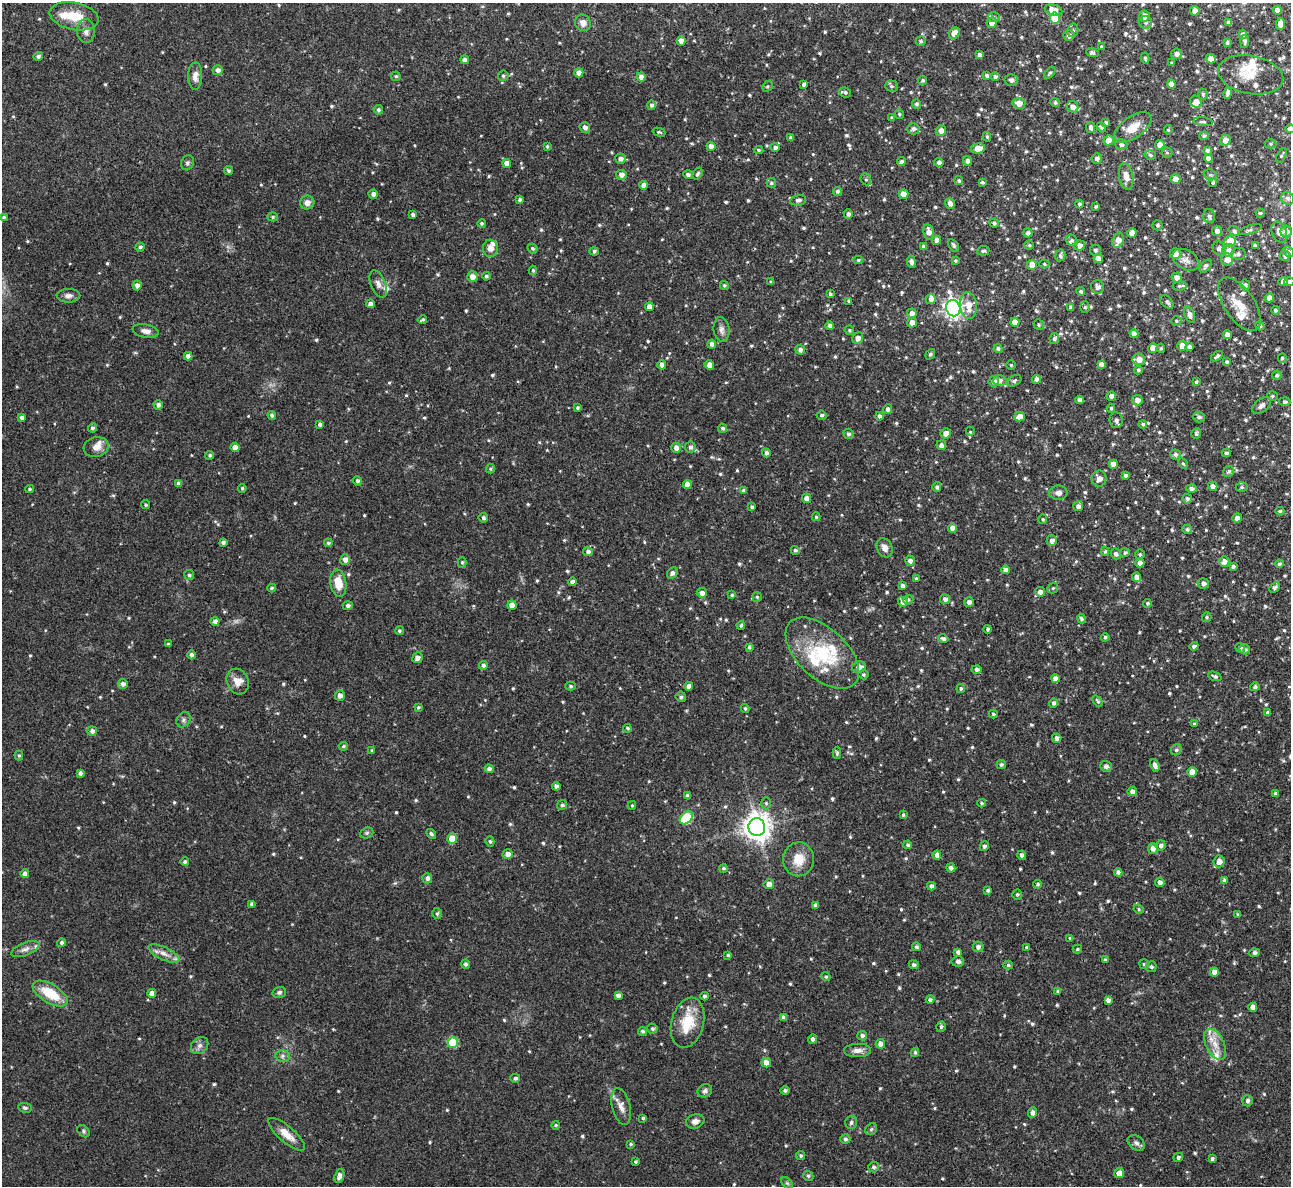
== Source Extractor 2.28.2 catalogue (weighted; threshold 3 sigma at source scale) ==
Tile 10 of 4 x 4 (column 2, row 3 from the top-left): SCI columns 1291-2579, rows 1328-2511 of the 5158 x 5143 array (HDU 1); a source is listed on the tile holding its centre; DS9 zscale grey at full resolution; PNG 1293 x 1188 px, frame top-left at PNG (2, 3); each listed source drawn as its Kron ellipse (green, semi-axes under 4 px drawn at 4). Shown black and unused: <1% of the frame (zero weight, under 3 of 4 exposures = <1% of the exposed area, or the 3 px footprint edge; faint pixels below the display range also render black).
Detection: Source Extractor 2.28.2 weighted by HDU 2 'WHT'; one run over the whole footprint, this tile lists its part. Background 0.072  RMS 0.0054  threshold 0.0245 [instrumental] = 3 sigma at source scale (4.5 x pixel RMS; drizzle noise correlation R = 1.50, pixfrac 1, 0.05/0.05 arcsec/px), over >= 5 px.
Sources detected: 854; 1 too faint to see at this stretch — neither listed nor drawn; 25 inside a brighter listed object's ellipse — not listed separately; of the other 828, all 500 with FLUX_AUTO >= 0.811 (the completeness limit of this list) listed and drawn (328 fainter detections not listed), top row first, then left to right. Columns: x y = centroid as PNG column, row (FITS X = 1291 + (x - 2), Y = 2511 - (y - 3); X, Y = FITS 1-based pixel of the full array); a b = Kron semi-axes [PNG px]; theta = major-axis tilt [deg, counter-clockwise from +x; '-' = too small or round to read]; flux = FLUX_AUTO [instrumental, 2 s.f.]
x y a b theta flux
1054 10 9 5 -15 6
1278 10 4 4 - 2.9
1195 11 5 4 - 4
74 16 25 13 -11 13
1144 16 5 5 - 3.9
994 17 6 5 - 1.1
1055 18 5 5 - 11
583 23 8 7 - 3.2
992 23 5 5 - 3.9
1146 23 6 6 - 1.6
1229 23 4 4 - 2.5
1280 24 6 4 87 4.7
1073 30 7 5 77 1.1
86 31 12 9 -87 3.2
954 33 6 5 - 5.1
1243 34 4 4 - 2.5
1069 36 6 5 - 2.1
681 41 4 4 - 3.1
921 41 5 5 - 1
1245 41 6 4 85 1.4
1227 43 4 3 - 1
1102 47 3 3 - 0.98
1092 52 6 4 -16 1.2
1176 54 5 5 - 2.3
979 55 4 4 - 2.2
38 56 5 4 - 1.4
1145 58 5 4 - 0.87
1211 59 5 4 - 2.7
465 60 4 4 - 2.1
1172 63 3 3 - 0.95
218 70 5 5 - 2.5
579 73 4 4 - 3.3
1050 73 7 4 51 0.95
1251 75 33 19 -11 13
195 76 14 7 89 4
396 76 5 4 - 0.87
503 76 5 5 - 1.1
987 76 4 4 - 1.3
641 77 4 4 - 2.7
995 77 5 4 - 1.4
923 80 5 4 - 1.1
1011 80 6 6 - 2.2
804 84 4 3 - 1.5
1171 84 4 4 - 3.7
767 86 6 5 - 0.82
891 86 6 5 - 1.1
845 92 6 5 - 1.2
1228 93 6 4 76 2.2
1203 94 5 4 - 0.84
1055 102 5 4 - 1.2
1196 102 6 5 - 3.4
1019 103 6 5 - 4
917 104 5 4 - 1.2
651 105 4 4 - 1.4
1073 107 6 5 - 2.9
378 110 5 4 - 1.3
899 114 5 4 - 0.93
892 118 4 4 - 1
1203 122 10 4 -6 1.1
1106 123 4 4 - 1.3
585 127 5 5 - 2.1
1091 127 5 4 - 2.1
1101 127 5 4 - 1.1
1133 127 21 11 35 8.5
913 129 6 5 - 1.8
1290 129 5 4 - 1.8
941 130 5 5 - 3.3
1168 130 5 4 - 0.82
659 132 6 4 -15 0.87
1204 136 5 4 - 1.2
987 137 5 4 - 0.92
791 138 3 3 - 1.2
1108 140 5 5 - 5.9
1225 140 5 5 - 3.8
1121 144 6 5 - 1.7
1270 144 6 4 0 0.83
1160 145 5 5 - 3.5
547 146 3 3 - 0.82
711 146 5 4 - 3.4
775 147 4 4 - 1.8
978 148 7 5 7 5.2
759 150 5 4 - 0.96
1207 150 4 4 - 1.6
1167 153 5 5 - 0.92
1150 155 6 4 -17 1.3
1281 155 8 4 60 0.98
1097 158 5 5 - 1.9
1208 158 4 4 - 2.5
621 159 5 5 - 2.2
968 161 4 4 - 2.1
901 162 4 4 - 1.5
939 162 4 4 - 1.8
187 163 8 6 65 1.3
507 163 4 4 - 3.8
228 171 4 4 - 1.1
698 174 6 4 57 1.1
621 175 5 5 - 2.7
688 175 4 4 - 1.8
1210 175 7 5 -20 1.1
1126 176 13 7 -80 4.7
866 179 6 5 - 1
1175 179 5 4 - 3.1
959 181 4 4 - 1.1
982 182 4 3 - 0.95
771 183 5 5 - 0.96
1213 183 4 4 - 0.94
644 185 4 4 - 3.6
837 191 4 4 - 1.4
373 194 4 4 - 2.3
903 194 5 4 - 3.9
1288 198 7 6 - 1.9
520 200 4 4 - 1.2
798 200 8 5 9 1.7
307 203 7 7 - 3.2
950 203 5 5 - 2.7
1079 204 4 3 - 1.1
1096 206 3 3 - 0.94
1260 213 4 3 - 0.89
848 214 5 4 - 1.7
413 215 4 4 - 1.7
1209 216 7 6 - 2
4 217 4 3 - 0.89
273 217 5 4 - 0.83
482 223 4 3 - 0.98
994 223 5 4 - 1.1
1157 225 5 5 - 1.1
1250 230 12 3 16 1.1
1217 231 5 5 - 2.6
1234 231 6 4 -34 1.8
1286 231 6 5 - 3.4
929 232 7 5 -77 3.4
1279 232 11 7 -66 3.3
1028 233 4 4 - 1.6
1132 233 5 4 - 4
936 240 4 4 - 2.2
1072 240 6 5 - 1.1
1118 240 8 5 70 5.1
1230 241 6 5 - 13
953 245 7 4 -58 1.3
1029 245 5 4 - 0.85
1079 245 5 5 - 2.2
1255 246 4 3 - 1.1
140 247 5 4 - 1.2
924 247 4 4 - 1.8
490 248 8 7 - 3.7
532 248 5 4 - 1.1
1219 248 7 6 - 2.3
1095 250 5 5 - 1.2
1228 250 6 6 - 1.9
594 251 4 4 - 1.2
983 251 6 5 - 1.1
1289 252 6 5 - 1.3
1175 253 5 5 - 3.9
1238 254 7 6 - 1.7
1060 255 6 5 - 1.3
1285 256 5 5 - 1.5
1098 259 4 4 - 3.6
1227 259 6 6 - 4.5
858 260 5 4 - 0.85
1186 260 14 9 -30 3.8
955 261 4 4 - 0.9
911 262 6 4 -82 2.1
1044 264 5 4 - 0.9
1032 265 5 5 - 5.2
1206 266 8 4 47 1.5
533 270 5 4 - 0.94
486 276 4 4 - 1.3
472 277 5 5 - 3.9
1177 278 5 5 - 3
771 282 3 3 - 0.87
1283 282 5 4 - 2.2
1289 282 5 4 - 1.9
378 284 14 7 -68 2.9
137 285 5 4 - 2.6
724 285 5 4 - 0.95
1245 285 6 5 - 1.7
1179 286 7 4 5 0.99
1097 287 7 6 - 2.4
1081 292 4 4 - 1.2
830 294 4 3 - 1.3
68 296 12 7 1 2.6
1269 298 5 4 - 3.2
931 299 5 5 - 2.2
849 301 3 3 - 1.1
1167 302 8 5 -46 1.3
370 304 4 4 - 2.1
1239 304 31 15 -56 10
968 305 13 8 -84 7.4
649 307 4 4 - 3.5
1085 307 6 5 - 0.98
953 308 8 7 - 250
1071 308 4 4 - 1.7
1275 310 4 4 - 1.1
912 314 5 5 - 3.2
1189 315 8 5 -67 2.7
422 320 5 3 - 0.92
1176 321 5 4 - 0.88
1015 322 4 4 - 4.5
912 323 5 5 - 3.3
1039 325 5 5 - 1
830 326 4 4 - 1.9
1260 326 4 4 - 1.3
722 330 12 8 -84 2.9
849 330 5 4 - 0.96
146 331 13 7 -12 2.9
1134 334 4 4 - 3.4
1227 335 4 4 - 3.3
858 338 6 5 - 2.7
1054 339 5 4 - 1.5
712 344 4 4 - 1.7
1182 346 5 4 - 3.8
1190 347 4 4 - 1.8
1153 348 5 4 - 4
1161 348 5 4 - 1.1
998 349 4 4 - 1.5
800 350 5 5 - 2.1
930 354 5 4 - 1
188 356 4 4 - 2.5
1217 356 7 3 35 1.4
1282 358 4 4 - 1
1139 359 6 6 - 4.4
1227 362 4 3 - 1.2
1101 364 4 4 - 2.3
662 365 4 4 - 2.8
709 365 5 4 - 3.7
1011 365 4 4 - 0.83
1138 370 4 4 - 1
1277 375 5 4 - 1
1036 379 5 4 - 1.9
994 381 5 5 - 2.9
1000 381 7 5 5 2
1014 381 7 5 31 1.2
1196 382 4 3 - 0.95
1111 396 5 4 - 2.3
1272 396 5 4 - 0.88
1080 400 4 4 - 2.8
1137 400 5 5 - 3.3
1285 402 5 4 - 1.2
158 405 5 4 - 1.7
1261 406 11 6 37 2.2
577 408 4 4 - 1.1
1111 408 4 3 - 0.95
888 409 5 4 - 2
272 415 4 4 - 1.5
822 415 5 4 - 1.2
879 416 4 4 - 1.5
1020 417 5 4 - 4.8
1199 417 6 5 - 1.6
22 418 4 4 - 2.3
1116 420 8 6 -85 2
320 424 4 3 - 1.4
1143 424 4 4 - 1.1
92 428 4 4 - 1.2
723 428 5 4 - 1.3
970 432 5 5 - 0.86
946 433 5 5 - 3.8
848 434 5 5 - 1.4
1196 434 5 4 - 1.1
941 445 5 4 - 2.2
96 447 12 10 16 4.4
690 447 5 5 - 1.6
235 448 4 4 - 4.1
676 448 5 5 - 3
766 453 4 4 - 1.6
1226 453 4 3 - 1.4
1175 454 5 5 - 1.5
210 455 4 4 - 1.1
1183 463 5 4 - 0.83
1113 464 4 4 - 3.3
490 469 5 4 - 0.88
1229 471 6 5 - 1.2
1125 475 4 3 - 1.4
1099 479 8 7 - 3.4
357 481 5 4 - 1.5
179 483 4 4 - 2
687 485 4 4 - 4.7
1213 486 5 4 - 3.1
937 487 5 4 - 1.4
1242 487 6 5 - 0.85
242 488 4 3 - 0.91
1191 488 5 4 - 2
30 489 4 3 - 0.92
744 491 4 4 - 1.1
1058 493 9 7 0 2.6
806 498 5 4 - 3.3
1187 499 5 4 - 1.4
146 505 4 4 - 0.84
1078 506 5 5 - 2.4
752 507 4 3 - 1.3
1280 511 4 3 - 1.1
816 517 4 4 - 0.9
483 518 5 4 - 1.2
1237 518 5 4 - 2.9
1043 519 5 4 - 0.86
952 528 4 4 - 4.3
1187 529 5 4 - 1.3
1052 540 5 5 - 2.1
223 542 4 3 - 1.5
328 543 4 4 - 1.2
885 548 10 7 -64 3.1
795 550 5 4 - 1
588 552 5 4 - 1.7
1105 552 4 4 - 0.91
1125 553 5 4 - 1.1
1116 554 6 5 - 1.8
1140 554 5 4 - 0.96
345 560 5 5 - 3.1
910 561 5 5 - 2.1
1224 561 5 5 - 2.8
462 562 5 4 - 0.88
1140 563 4 4 - 2.9
1279 564 4 4 - 1.3
1233 567 4 4 - 1.5
1006 570 4 4 - 3.3
672 573 6 5 - 1.7
189 575 5 5 - 1.2
1137 577 4 4 - 3.8
916 578 4 3 - 0.82
572 582 4 4 - 2.2
338 583 13 8 -81 10
1203 583 6 5 - 2.2
902 586 4 4 - 1.9
272 588 4 3 - 0.83
1053 588 6 4 45 0.83
1274 588 6 4 45 1.4
1040 592 5 4 - 2.9
702 593 5 5 - 2.9
732 595 4 3 - 0.95
757 597 5 5 - 0.81
945 599 5 5 - 2.2
908 600 5 5 - 1.1
903 602 5 4 - 2.4
969 602 5 4 - 2.4
1147 603 4 4 - 0.99
512 605 4 4 - 4.1
348 606 5 4 - 1.5
1207 617 5 4 - 0.99
1081 619 5 4 - 1.1
215 621 4 4 - 2
741 625 4 4 - 1.1
988 629 4 4 - 0.85
399 631 4 4 - 1
1105 637 4 4 - 1.1
943 639 5 4 - 1.5
168 644 4 3 - 0.82
1194 646 4 3 - 1.2
749 647 4 3 - 0.96
1240 648 5 4 - 1.5
1245 649 5 5 - 1.3
822 653 45 24 -43 33
191 655 4 4 - 1.5
417 658 5 5 - 2.7
483 665 4 4 - 1.6
859 667 7 6 - 3.8
977 670 5 4 - 1.7
863 674 5 5 - 0.92
1215 676 7 4 -22 1.3
1055 679 4 4 - 3.7
238 681 13 10 -64 5.1
123 684 5 5 - 2
571 686 5 4 - 0.88
689 686 4 4 - 2.8
1255 687 5 4 - 1.3
961 688 4 4 - 1
340 695 5 5 - 2.6
681 697 5 5 - 1.1
1098 701 6 3 -53 0.93
1054 703 4 4 - 1.5
418 707 4 4 - 0.86
745 708 4 3 - 0.89
1268 713 4 3 - 1.7
993 714 4 3 - 0.82
183 720 8 6 55 1.7
1194 724 4 4 - 1.1
627 728 4 4 - 0.91
92 731 5 4 - 2
1057 738 4 4 - 2.2
343 746 5 4 - 0.86
372 750 4 4 - 0.84
1176 750 6 5 - 1.2
837 753 6 4 89 0.99
19 756 5 4 - 0.83
1001 765 5 4 - 1
1155 765 6 4 -66 2.4
1106 766 6 5 - 2.1
489 769 5 4 - 1.5
1192 772 5 4 - 5.2
80 773 4 4 - 1.6
556 786 4 4 - 2.4
1132 792 5 4 - 2.5
1276 794 4 4 - 1.4
687 796 4 4 - 2
766 803 6 5 - 1
982 803 4 4 - 0.89
562 805 5 4 - 1.1
632 805 4 4 - 0.83
903 815 4 3 - 0.88
686 818 7 5 43 35
757 827 9 8 - 650
367 833 7 5 21 0.93
431 834 5 4 - 1
452 839 5 5 - 11
490 841 5 4 - 1
908 845 4 4 - 1.2
1161 845 5 5 - 1.9
984 846 5 4 - 1.4
1153 848 5 5 - 2.8
508 854 5 4 - 3.1
937 855 4 4 - 2.7
1021 855 4 4 - 1.9
799 859 17 15 86 10
1219 861 6 5 - 3.7
185 862 4 4 - 1.3
724 868 4 4 - 0.89
951 868 4 4 - 2.1
1118 872 4 4 - 1.7
25 874 4 4 - 2.4
427 878 5 5 - 2
1224 880 4 4 - 1.4
1160 882 4 4 - 2.4
769 884 5 5 - 3.6
1038 884 4 4 - 0.99
931 886 4 4 - 2.3
988 890 3 3 - 1
1017 894 5 5 - 1.1
252 904 4 4 - 2
816 905 4 4 - 1.9
1139 909 5 4 - 0.88
437 914 5 4 - 1
1238 915 4 4 - 1.1
1070 938 4 3 - 1
61 943 4 4 - 1.4
916 947 4 4 - 1.2
978 947 5 5 - 2.1
1026 947 4 4 - 0.94
25 949 15 6 21 2.8
1077 949 4 3 - 0.81
958 952 4 4 - 1.8
1255 953 5 4 - 1.5
164 954 17 6 -25 4
728 955 4 3 - 0.91
1105 960 3 3 - 0.92
958 961 6 5 - 1.7
466 964 5 4 - 1.3
1144 964 5 4 - 0.83
914 965 5 4 - 1.4
1008 965 5 4 - 0.99
1151 967 5 5 - 1.2
1214 972 4 4 - 3.9
826 977 5 4 - 0.87
1058 991 4 4 - 0.94
279 992 7 5 17 1.3
152 993 4 4 - 3.5
50 994 19 9 -31 17
618 995 4 4 - 2.1
704 996 4 4 - 1.4
930 1000 4 4 - 1.2
1108 1000 4 4 - 2.3
1253 1007 4 4 - 3.7
784 1018 4 4 - 1.9
688 1023 26 16 75 17
941 1027 5 4 - 1.1
652 1029 5 5 - 1.2
643 1031 4 4 - 1.4
862 1036 5 4 - 1.7
813 1039 4 4 - 1.8
453 1043 5 5 - 19
880 1044 5 4 - 2.9
1215 1044 17 9 -64 6.8
200 1045 9 7 44 2.3
858 1050 13 6 2 3.4
915 1052 4 3 - 1
283 1056 7 6 - 1.7
766 1062 5 4 - 3.5
515 1078 5 4 - 1.4
785 1090 4 4 - 1.1
705 1091 7 6 - 1.6
1248 1101 5 5 - 1.5
621 1107 19 9 -76 4.6
25 1108 7 5 -9 1.1
1033 1113 5 4 - 2.6
643 1118 4 4 - 0.87
695 1121 9 7 17 2.8
851 1122 7 6 - 1.2
556 1125 4 4 - 0.81
871 1129 6 5 - 0.93
84 1131 7 5 -43 0.99
287 1134 23 8 -41 6.7
845 1139 5 5 - 1.2
1136 1143 10 6 -36 1.9
631 1144 4 3 - 0.9
801 1156 4 4 - 1.1
1178 1157 5 4 - 1.4
1212 1159 4 4 - 1.4
635 1162 3 3 - 0.82
874 1167 5 5 - 1.4
1119 1173 5 5 - 4.7
339 1176 7 4 70 2.4
808 1176 5 4 - 0.89
787 1183 7 4 -44 0.86
Isophote crosses this tile's border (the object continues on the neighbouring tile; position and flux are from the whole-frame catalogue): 3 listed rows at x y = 74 16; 1290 129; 1289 282